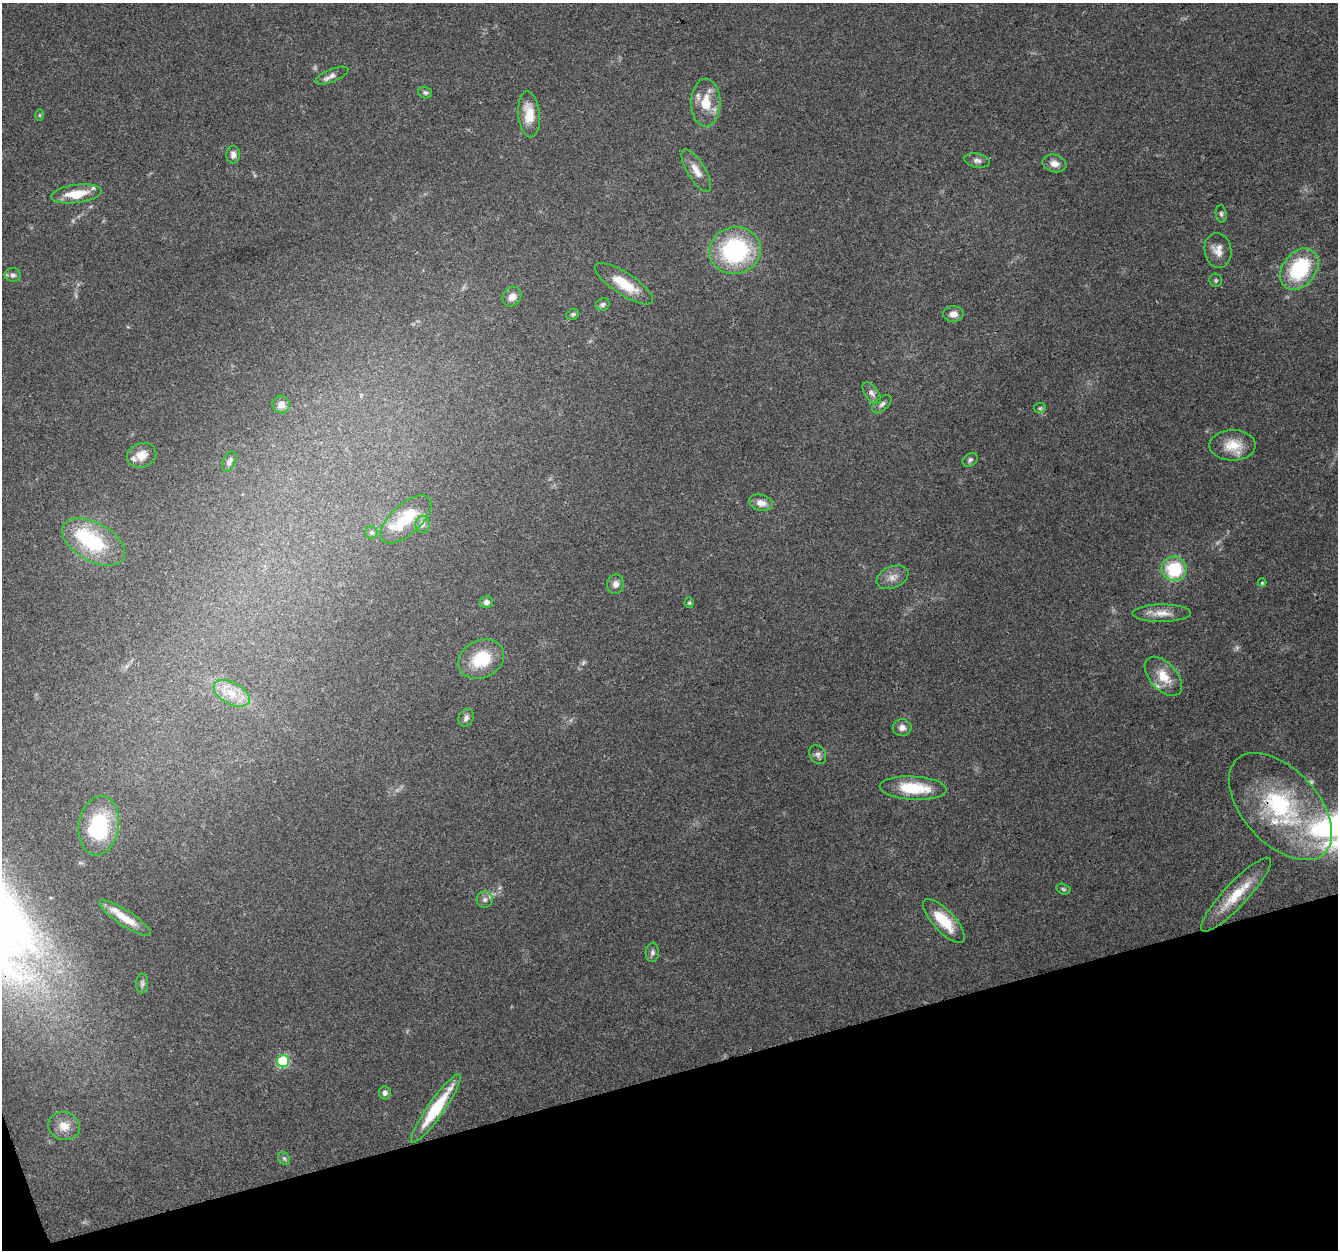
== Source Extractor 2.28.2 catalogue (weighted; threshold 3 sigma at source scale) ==
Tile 14 of 4 x 4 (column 2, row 4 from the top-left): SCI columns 1337-2672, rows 117-1364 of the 5345 x 5167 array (HDU 1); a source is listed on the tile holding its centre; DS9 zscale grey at full resolution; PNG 1340 x 1252 px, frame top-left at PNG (2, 3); each listed source drawn as its Kron ellipse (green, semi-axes under 4 px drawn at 4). Shown black and unused: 14% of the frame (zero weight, under 3 of 4 exposures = <1% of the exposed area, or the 3 px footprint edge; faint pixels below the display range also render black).
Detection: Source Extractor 2.28.2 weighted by HDU 2 'WHT'; one run over the whole footprint, this tile lists its part. Background 0.0694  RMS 0.005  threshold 0.0225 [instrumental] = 3 sigma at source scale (4.5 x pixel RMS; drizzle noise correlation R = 1.50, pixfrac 1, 0.0396/0.0396 arcsec/px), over >= 5 px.
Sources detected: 72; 2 too faint to see at this stretch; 2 inside a brighter object's white glare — neither listed nor drawn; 6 inside a brighter listed object's ellipse — not listed separately; the other 62 listed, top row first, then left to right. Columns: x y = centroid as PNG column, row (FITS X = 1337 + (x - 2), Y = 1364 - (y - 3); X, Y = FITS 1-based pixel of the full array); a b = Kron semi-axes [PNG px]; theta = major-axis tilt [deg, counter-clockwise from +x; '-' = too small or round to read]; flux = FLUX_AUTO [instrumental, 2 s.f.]
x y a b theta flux
332 76 17 6 23 2.7
425 93 7 5 -16 1.2
706 103 24 14 90 13
529 114 23 11 -85 11
40 115 6 4 89 0.57
233 155 9 6 -89 2
977 161 13 7 -11 2.3
1054 163 12 8 -12 4.1
696 171 24 9 -59 5.7
76 194 26 9 7 12
1221 214 9 5 -82 1.1
735 250 26 23 9 62
1218 250 17 13 -81 5.8
1299 269 23 16 52 38
13 275 8 7 - 1.8
1216 280 7 6 - 0.9
624 284 34 11 -33 13
512 297 10 9 - 3.8
603 305 7 6 - 1.2
573 314 6 5 - 0.92
953 314 10 8 -1 3.4
872 393 12 7 -55 2.4
281 404 9 8 - 3.7
882 404 12 6 42 1.8
1040 408 6 5 - 0.84
1233 445 23 15 0 11
142 455 15 12 20 5.5
970 460 8 6 38 1.4
229 462 11 6 67 1.8
761 503 12 8 -14 4.2
406 519 31 15 42 16
422 524 8 7 - 2
371 532 6 6 - 0.9
94 542 34 19 -29 32
1174 569 12 12 - 26
892 577 17 10 23 4.4
1262 583 4 4 - 0.48
616 584 10 8 75 2.6
486 602 6 6 - 2.1
689 603 5 4 - 0.68
1162 613 29 9 0 6.5
481 659 24 19 27 20
1163 676 23 13 -48 11
232 693 19 11 -30 8.9
466 718 9 7 66 1.8
902 728 9 8 - 2.9
818 755 10 7 -53 1.9
913 788 33 11 -3 20
1280 807 64 37 -47 67
99 826 30 20 81 38
1063 889 7 5 -17 0.91
1236 895 49 12 47 16
485 899 8 8 - 1.8
125 918 30 7 -33 8.9
944 921 28 11 -47 17
652 952 9 6 85 1.5
142 983 10 6 87 1.4
283 1061 6 6 - 38
385 1093 6 6 - 1.8
436 1108 41 8 55 27
64 1126 16 14 -15 6.3
284 1158 7 5 -54 1
Overlapping masked pixels (flux is a lower limit): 1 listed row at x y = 1280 807